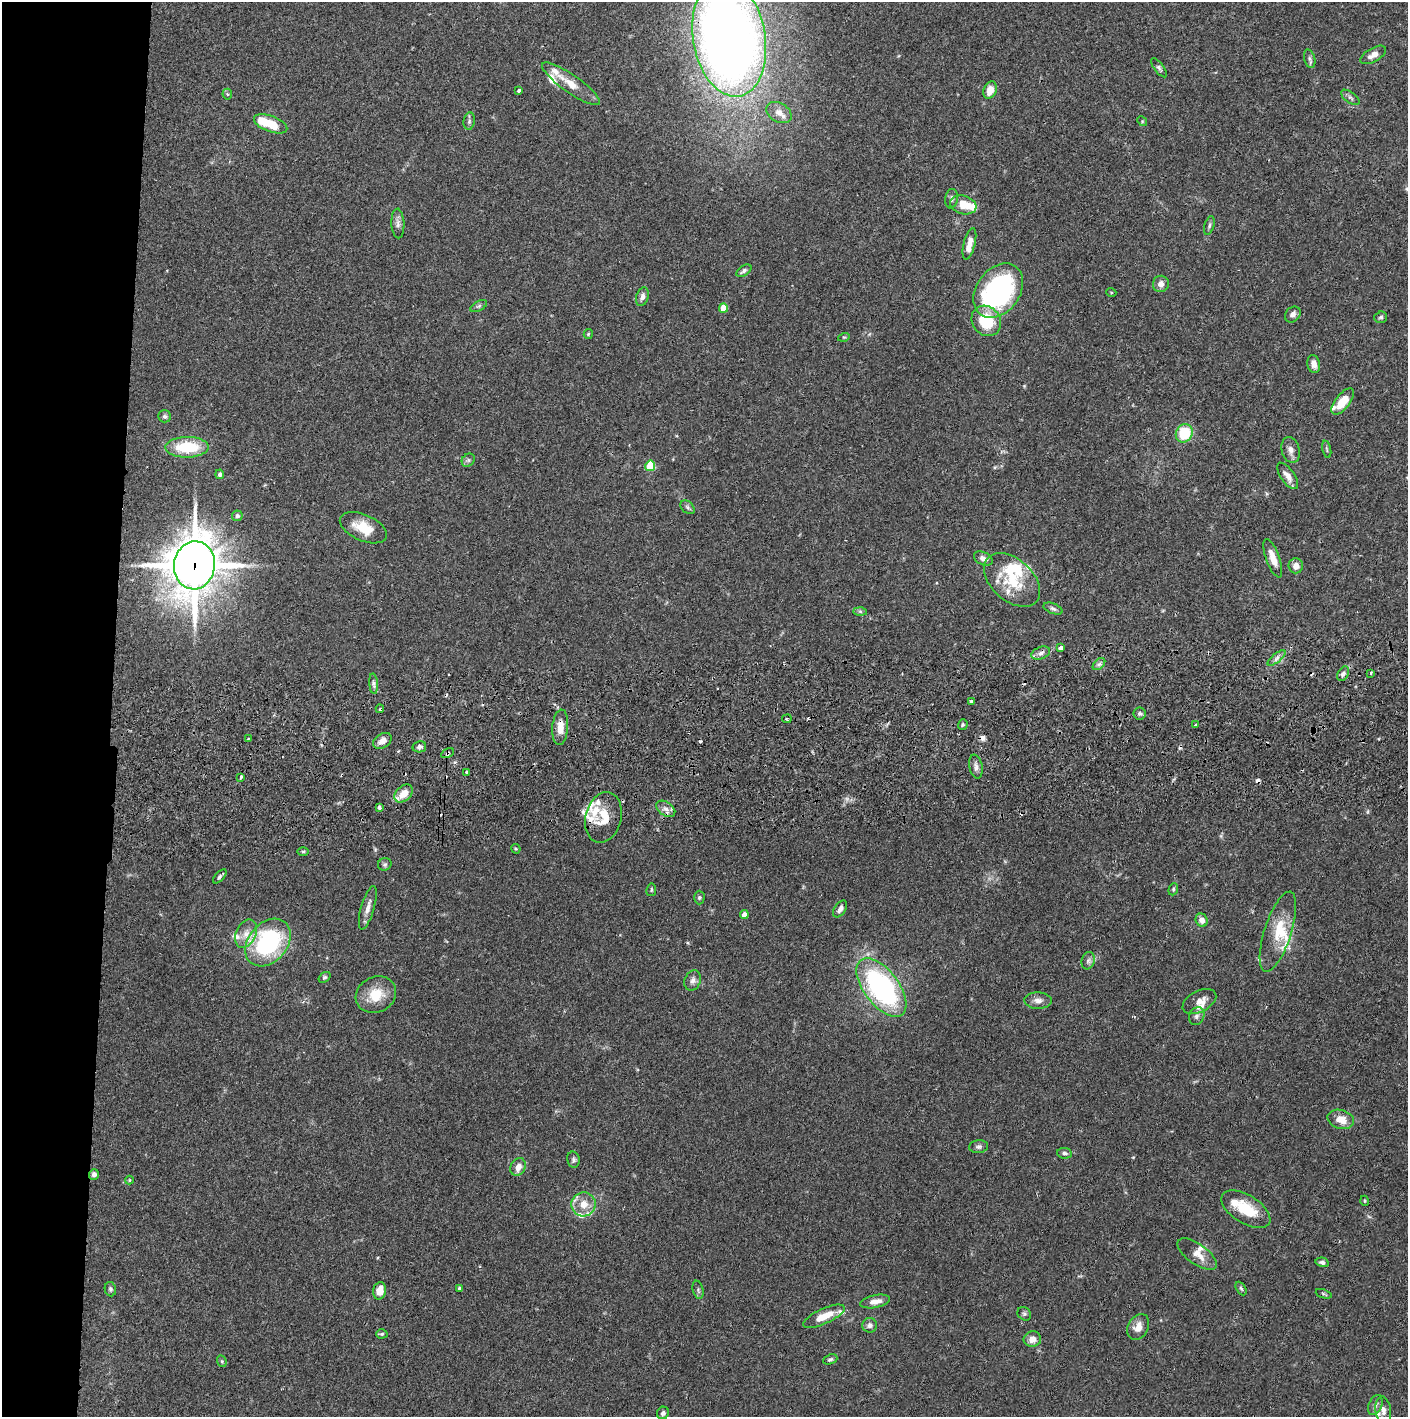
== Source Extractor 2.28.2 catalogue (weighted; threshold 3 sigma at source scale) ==
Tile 4 of 3 x 3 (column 1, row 2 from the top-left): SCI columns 4-1409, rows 1472-2886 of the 4228 x 4358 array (HDU 1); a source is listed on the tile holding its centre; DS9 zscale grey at full resolution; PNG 1410 x 1419 px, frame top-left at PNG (2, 2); each listed source drawn as its Kron ellipse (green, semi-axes under 4 px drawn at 4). Shown black and unused: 8% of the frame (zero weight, under 2 of 3 exposures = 3% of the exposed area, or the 3 px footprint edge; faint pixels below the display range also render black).
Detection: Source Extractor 2.28.2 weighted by HDU 2 'WHT'; one run over the whole footprint, this tile lists its part. Background 0.0682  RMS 0.0048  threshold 0.0218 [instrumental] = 3 sigma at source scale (4.5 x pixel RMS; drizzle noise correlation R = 1.50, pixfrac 1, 0.05/0.05 arcsec/px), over >= 5 px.
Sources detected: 162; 1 inside a brighter object's white glare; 11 cosmic-ray / hot-pixel residue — neither listed nor drawn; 22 inside a brighter listed object's ellipse — not listed separately; the other 128 listed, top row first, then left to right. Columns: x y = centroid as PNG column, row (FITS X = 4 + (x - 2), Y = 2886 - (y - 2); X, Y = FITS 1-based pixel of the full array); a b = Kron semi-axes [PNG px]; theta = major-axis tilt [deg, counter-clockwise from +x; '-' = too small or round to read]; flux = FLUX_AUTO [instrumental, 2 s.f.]
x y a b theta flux
729 38 59 36 -80 590
1373 55 14 6 29 3.2
1310 59 9 5 -75 1.3
1159 68 11 4 -53 1.2
571 84 35 9 -35 8.2
990 90 9 6 69 6.2
519 91 3 3 - 1.2
227 94 5 5 - 0.65
1350 97 11 5 -35 1.4
779 112 13 9 -30 3.5
469 121 9 5 82 1.2
1142 121 5 4 - 0.52
271 124 17 8 -20 12
951 199 10 6 81 1.5
963 205 13 9 -17 7.8
398 223 15 6 -87 2.3
1209 225 9 5 73 1.1
969 244 16 5 75 4.7
744 271 8 5 34 1.2
1161 284 8 8 - 2.9
998 291 30 21 53 88
1111 292 5 3 - 0.41
642 297 9 6 72 2.3
479 306 9 5 27 1
723 308 5 4 - 6.7
1293 314 9 7 47 2.2
1381 317 6 5 - 0.93
986 321 16 14 -52 19
588 334 5 4 - 0.54
844 337 6 3 17 0.53
1314 364 9 6 -77 3.1
1343 402 16 7 52 9.3
164 416 6 6 - 1.1
1184 433 9 8 - 19
187 447 21 10 1 20
1327 449 8 3 -77 0.71
1291 450 13 9 -76 2.9
468 460 7 6 - 1.1
650 466 5 5 - 20
220 474 4 4 - 1.4
1288 476 15 7 -55 3.6
688 507 8 5 -42 1.1
237 516 5 5 - 1.2
363 528 25 13 -24 11
1273 558 20 6 -70 5.2
983 559 10 6 -25 2.7
194 565 24 20 82 1500
1296 566 7 7 - 3.5
1012 580 33 21 -42 20
1053 609 10 5 -21 1.2
860 611 7 4 -2 0.78
1061 648 4 3 - 15
1041 653 10 6 21 1.8
1277 658 11 3 40 1.4
1099 664 7 4 44 1.2
1371 673 3 3 - 0.97
1343 674 8 5 60 1.2
374 684 10 4 -85 1.4
971 702 4 3 - 5.3
380 709 4 3 - 1.5
1140 713 6 6 - 1.2
787 719 5 2 - 0.64
963 725 5 5 - 0.81
1196 725 4 3 - 2.8
560 727 18 8 85 5.7
248 739 3 2 - 0.66
382 741 10 7 33 3.1
419 747 7 5 11 1.6
447 753 7 4 29 0.89
976 767 12 6 -79 2
467 772 3 3 - 2
241 777 4 3 - 2.8
404 794 10 7 43 6.2
379 807 4 3 - 0.85
666 809 10 6 -35 2.5
603 817 26 18 76 12
516 849 5 4 - 0.52
303 851 6 3 0 0.61
385 864 7 6 - 1
220 876 9 4 46 1.2
1173 889 6 4 70 0.69
651 890 6 4 80 0.68
699 897 7 5 89 0.9
368 908 22 6 74 3.6
840 909 9 5 56 2.1
744 915 4 4 - 3.4
1202 920 7 6 - 3
1278 932 42 13 72 14
246 934 15 10 64 5.3
268 943 27 19 49 57
1088 961 9 6 76 1.5
324 977 6 4 37 0.82
693 980 10 8 68 2.3
881 987 34 17 -53 95
376 995 21 18 27 11
1038 1001 14 8 -2 2.9
1199 1001 18 10 27 4.6
1197 1016 9 7 64 1.8
1341 1119 13 9 -15 6
979 1147 9 6 6 1.4
1065 1153 7 5 -7 1.2
573 1160 8 6 -80 1.1
518 1167 9 7 63 3.4
94 1174 5 5 - 1.6
129 1180 4 4 - 0.47
1365 1201 5 3 - 0.45
583 1204 12 12 - 6.4
1246 1209 27 14 -32 15
1197 1254 23 10 -36 5.3
1322 1262 7 4 -13 1.3
459 1288 3 3 - 0.7
1241 1288 7 4 -61 0.93
110 1289 7 5 -80 0.97
698 1290 9 5 -77 1
380 1291 9 6 78 5.2
1324 1294 8 3 -20 0.66
875 1301 15 6 11 3.8
1024 1314 7 6 - 0.93
824 1316 22 7 24 7.8
870 1325 7 7 - 1.7
1138 1327 14 10 61 4.5
382 1334 5 4 - 0.73
1032 1339 9 7 11 3.7
830 1359 7 4 21 0.96
222 1361 6 4 -70 0.59
1375 1405 10 6 67 1.9
1383 1410 14 7 -82 2.7
663 1413 6 5 - 1.4
Overlapping masked pixels (flux is a lower limit): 5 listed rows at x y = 729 38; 194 565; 560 727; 447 753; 404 794
Isophote crosses this tile's border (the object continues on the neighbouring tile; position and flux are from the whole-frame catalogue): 1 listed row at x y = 729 38